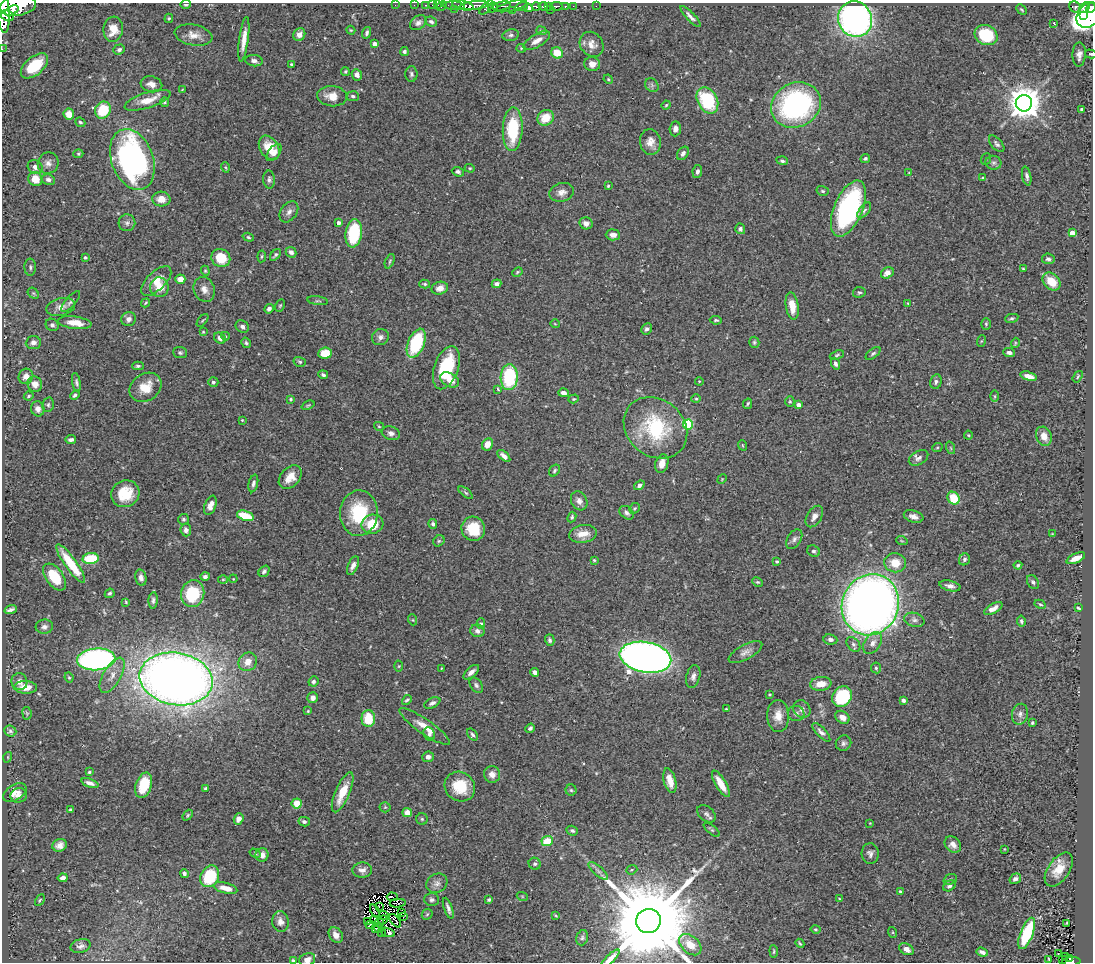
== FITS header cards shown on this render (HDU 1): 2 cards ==
NAXIS1  =                 1091
NAXIS2  =                  960

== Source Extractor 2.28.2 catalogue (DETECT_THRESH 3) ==
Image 1091 x 960 px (HDU 1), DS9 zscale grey, 1 PNG px = 1 image px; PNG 1095 x 964 px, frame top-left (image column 1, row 960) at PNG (2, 3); each listed source drawn as its Kron ellipse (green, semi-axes under 4 px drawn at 4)
Background 0.552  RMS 0.025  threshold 0.0756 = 3 sigma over >= 5 px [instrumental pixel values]
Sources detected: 431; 5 with non-positive FLUX_AUTO (blend fragments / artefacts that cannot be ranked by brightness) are neither listed nor drawn; the other 426 listed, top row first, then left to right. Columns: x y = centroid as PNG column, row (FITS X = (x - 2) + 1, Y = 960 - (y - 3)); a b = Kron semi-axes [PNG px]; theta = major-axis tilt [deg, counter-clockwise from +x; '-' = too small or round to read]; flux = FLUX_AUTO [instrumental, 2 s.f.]
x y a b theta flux
186 4 5 4 - 2.6
395 5 2 2 - 8.5
414 5 2 2 - 6
426 5 3 2 - 16
432 5 2 2 - 5
438 5 3 2 - 11
463 5 11 4 -13 650
474 5 14 4 7 730
18 6 18 10 9 3100
442 6 6 2 47 17
454 6 11 3 -4 110
502 6 9 4 13 210
512 6 16 4 15 220
522 6 6 4 17 520
536 6 4 3 - 290
543 6 4 3 - 420
548 6 3 3 - 200
556 6 6 3 1 190
573 6 2 2 - 10
596 6 2 2 - 4
486 7 9 3 45 94
565 7 3 3 - 77
1075 7 6 5 - 130
1085 7 6 4 47 240
493 8 5 4 - 93
528 8 5 4 - 690
1091 8 5 4 - 340
454 9 2 2 - 33
1021 9 6 3 -45 2.1
3 10 22 6 -86 2600
550 10 2 2 - 43
12 11 7 4 33 840
512 11 3 2 - 96
1088 15 14 10 53 1200
7 16 7 5 -29 640
690 16 14 4 -46 6.7
1083 16 3 2 - 120
169 18 5 4 - 2
855 19 18 17 - 670
431 22 6 4 -25 4.1
418 23 9 6 35 6.5
1054 24 3 2 - 2.6
113 29 12 10 83 27
351 30 4 4 - 1.7
542 31 5 4 - 2.5
367 33 6 4 73 4.3
193 35 19 10 -11 17
299 35 6 5 - 11
511 35 8 5 10 4.6
986 35 12 10 -26 64
244 39 22 4 82 17
537 41 15 6 31 12
375 44 4 4 - 12
592 44 13 11 -52 14
521 48 4 4 - 1.8
2 49 2 2 - 5.9
119 49 6 5 - 5.1
404 52 4 4 - 3.5
557 53 6 5 - 28
1091 54 6 4 -15 1.9
1079 55 12 6 87 10
254 61 9 5 -7 5.3
291 64 3 3 - 2.3
592 64 8 7 - 11
34 66 16 9 41 72
345 71 4 4 - 2.5
411 74 7 6 - 4.2
357 75 6 5 - 7
608 79 5 4 - 1.8
151 84 11 8 -15 11
652 85 7 6 - 4
182 90 4 2 - 1.4
332 96 15 10 -6 21
353 96 6 5 - 3.9
148 100 24 7 18 24
707 100 14 10 -61 110
165 102 5 4 - 2.3
1024 103 8 8 - 3300
666 105 4 4 - 2
796 105 26 22 28 340
1082 109 3 3 - 3.1
103 110 9 7 60 62
69 114 5 5 - 22
546 118 8 7 - 31
80 122 5 4 - 3
513 129 22 10 87 95
675 129 7 5 86 7.5
650 142 13 10 -77 14
997 144 10 5 -49 4.7
269 148 13 9 -57 26
274 153 10 5 52 7.8
683 153 7 5 55 5.8
78 154 5 4 - 2.2
132 159 31 21 -70 510
865 159 5 4 - 2.9
986 159 6 5 - 2.6
782 161 6 4 -20 3.6
48 163 11 10 - 9.9
993 163 8 7 - 5.2
35 167 8 6 -35 8
225 167 5 3 - 2
470 168 5 4 - 2.1
697 171 6 5 - 5.1
458 172 6 4 -22 4.6
909 172 4 2 - 1.1
1027 176 9 4 -78 5.1
982 178 4 3 - 1.7
35 179 7 6 - 25
48 179 7 5 -10 5.7
269 179 9 6 -88 5
608 186 4 4 - 1.9
823 191 6 5 - 3
562 192 12 9 17 12
161 199 9 7 -3 14
848 208 30 14 67 290
864 210 9 5 52 4.2
289 212 12 8 55 8.8
127 223 8 8 - 6.1
338 223 3 3 - 7.2
586 223 7 6 - 7.9
740 229 5 5 - 3.7
354 233 14 8 83 95
1072 233 4 4 - 24
613 235 7 5 -2 10
248 237 6 4 -18 2.5
291 252 6 5 - 5.8
275 255 7 4 48 3.4
262 256 6 4 83 2.3
85 257 3 3 - 2.3
221 258 10 8 -32 42
1048 259 6 5 - 4.8
390 261 8 4 67 2.8
30 267 8 6 -88 4.1
1023 269 4 3 - 1.6
205 271 5 4 - 2.2
517 272 5 3 - 2
887 273 7 5 33 14
180 279 5 4 - 17
156 281 19 9 44 23
1052 281 10 7 -45 33
425 284 5 4 - 2.5
497 284 5 4 - 4.9
159 287 10 9 - 26
440 288 8 6 17 12
204 289 12 10 -69 13
859 292 6 5 - 2.9
33 293 6 4 -43 3
318 301 10 3 -8 3
71 302 13 5 50 5.3
146 303 5 4 - 1.8
908 303 4 3 - 1.6
280 306 6 4 62 2.3
792 306 14 6 -82 24
61 307 14 8 12 13
269 309 5 4 - 4.7
1012 318 7 4 12 2.8
128 319 7 7 - 7.2
202 320 7 3 50 2.1
716 320 6 4 -6 2.8
75 323 17 6 -7 24
555 324 5 3 - 1.3
986 324 6 5 - 2.6
52 325 7 6 - 4.5
242 327 7 6 - 5.4
646 329 6 5 - 4.1
203 332 3 3 - 1.5
225 336 4 3 - 1.5
380 337 8 8 - 7.5
220 338 6 5 - 7.2
981 341 6 3 70 1.7
754 342 5 5 - 2.9
33 343 7 6 - 7.7
246 343 5 4 - 3
416 343 15 8 67 130
1015 343 5 3 - 1.5
1009 352 6 4 -5 6.1
180 353 7 5 -4 3.4
325 353 7 5 7 29
873 353 9 4 37 3.5
837 355 7 4 20 2.7
300 362 6 5 - 2.7
835 364 6 4 -69 5
138 366 6 4 1 3
446 368 22 12 71 88
323 375 5 4 - 3.7
26 376 8 7 - 11
1029 376 8 4 -14 12
509 377 13 8 87 120
1078 377 6 3 56 2.1
450 380 10 6 -30 16
699 381 4 3 - 1.5
76 382 10 4 -80 3.9
213 382 5 5 - 3.9
936 382 7 5 75 5
35 384 8 7 - 13
145 387 17 13 33 32
498 389 3 3 - 1.7
563 393 5 4 - 7.6
75 395 5 3 - 3.5
29 396 5 3 - 2.5
995 396 6 4 -89 2.6
291 399 3 3 - 2.1
574 399 5 4 - 2
696 399 5 4 - 2.1
790 402 5 4 - 2.3
748 404 5 2 - 2.4
48 405 7 5 77 3.6
308 405 7 3 22 2
798 405 4 4 - 12
38 409 7 6 - 8.8
242 420 4 3 - 1.3
688 425 5 5 - 130
379 426 5 3 - 1.7
655 428 34 28 -40 140
391 433 9 6 -18 7
968 435 4 4 - 1.8
1044 436 10 7 -66 17
71 439 5 3 - 4.8
487 444 6 5 - 15
742 445 5 3 - 1.5
937 448 5 3 - 1.8
951 448 6 4 -70 2.4
504 456 8 4 -42 8.7
918 458 10 6 30 6.4
662 464 9 6 73 16
554 471 6 5 - 3.1
290 477 13 9 47 20
722 479 5 4 - 1.8
253 483 9 4 76 4.9
639 485 5 4 - 5.4
466 493 8 3 -40 2.6
125 494 14 13 - 46
953 498 7 5 -54 47
579 501 10 8 -61 8.7
210 505 10 5 69 11
634 508 6 4 42 2.4
359 513 23 19 88 91
627 513 8 6 -39 5.3
245 516 8 4 -19 47
814 516 12 7 57 11
914 516 10 5 -17 8.6
572 517 5 4 - 3
183 519 5 5 - 3.3
372 524 11 9 15 51
433 524 5 4 - 4.7
473 529 12 11 - 49
186 530 6 5 - 6.1
583 534 14 8 9 20
1052 534 3 3 - 1.2
794 539 11 6 58 6.5
439 541 6 5 - 3.1
902 541 6 3 -18 1.8
814 551 6 5 - 4
1076 558 10 4 25 18
91 559 8 5 5 66
964 559 6 5 - 4.6
594 560 3 3 - 1.8
777 561 4 3 - 2.6
71 563 23 6 -54 60
895 563 11 9 -8 28
1018 565 4 3 - 2.7
353 566 10 5 66 8.4
264 571 6 4 51 4.4
205 576 4 4 - 4.4
55 577 15 8 -54 55
141 578 8 5 -79 7.2
223 579 5 3 - 1.6
233 579 4 3 - 1.2
758 582 6 4 -24 2.5
1033 582 7 5 -60 3.9
950 586 11 5 -13 8.3
110 593 5 4 - 3.6
193 594 13 11 73 89
153 600 8 4 86 4.2
126 602 4 4 - 1.9
1040 604 6 3 -28 2.1
870 605 31 28 65 1700
993 608 10 5 30 11
1078 608 4 3 - 2.3
11 610 6 3 17 4.9
413 620 5 3 - 1.7
914 620 10 7 -14 6.1
1021 621 5 4 - 3.3
481 624 5 4 - 2.8
44 627 9 7 8 6.4
477 631 7 6 - 6.3
830 639 7 5 -8 6.7
550 640 6 4 -75 4
873 643 12 7 56 12
853 644 8 5 -51 5.1
745 652 18 7 28 11
645 657 26 15 -10 1600
96 659 19 11 5 600
248 662 10 8 50 16
399 666 5 3 - 1.7
441 668 3 2 - 1.1
876 668 5 5 - 2.8
471 672 9 5 41 8.2
535 672 4 4 - 6.5
112 675 19 9 60 18
693 676 12 6 76 7.6
69 678 5 3 - 2.5
176 679 37 26 -10 2100
19 681 8 8 - 9.9
313 681 5 4 - 3.5
821 684 10 7 6 22
476 685 8 5 -52 4.4
25 687 11 6 -1 22
769 694 3 2 - 1.6
842 697 11 9 51 110
313 698 5 5 - 7.7
407 700 5 3 - 2.8
903 700 4 4 - 4
432 703 9 5 27 5.1
726 709 3 2 - 1.1
802 709 9 8 - 7.3
308 711 4 3 - 1.7
27 713 6 4 -82 2.5
796 714 8 7 - 6.5
1020 714 10 8 77 7.9
778 716 16 11 -87 20
842 717 7 6 - 13
368 719 8 7 - 51
1032 723 3 3 - 2.2
425 726 30 7 -35 25
530 728 5 4 - 3.7
10 731 6 5 - 3.4
821 732 12 4 -46 7
429 734 7 5 -60 4.6
472 734 7 4 -51 3.7
844 743 8 7 - 5.1
8 757 5 3 - 1.5
428 757 6 5 - 7.4
89 772 3 3 - 1.9
492 774 8 8 - 10
670 781 12 6 -76 19
90 783 9 4 -19 7.6
721 784 15 5 -60 29
144 785 13 8 73 52
460 787 16 14 -38 47
206 788 4 3 - 3.8
571 790 5 5 - 2.8
15 792 13 7 33 11
343 792 21 7 67 38
19 795 8 7 - 7.3
297 803 5 5 - 24
385 807 5 5 - 2.4
71 810 4 3 - 5
407 813 5 4 - 12
706 814 10 7 -40 6.1
188 815 6 4 51 2.1
239 819 6 4 71 11
422 819 5 5 - 2.8
304 822 6 4 -15 3.6
870 823 2 2 - 1
712 830 10 3 -39 2.6
572 831 6 5 - 4.3
547 841 6 5 - 45
60 845 7 6 - 9.3
953 845 9 7 -41 9.9
1004 849 3 2 - 1.1
255 853 6 4 -31 2.3
870 854 10 8 -87 7.3
262 855 6 6 - 11
535 864 6 5 - 3.7
1059 869 19 10 56 30
362 870 10 7 3 8.6
632 870 6 4 21 2.3
598 871 12 4 -41 5.7
184 874 4 3 - 4.2
210 876 11 9 62 88
63 878 5 4 - 7.5
950 879 7 5 21 3
1015 879 6 4 32 5.7
437 883 11 9 30 8.8
949 886 7 5 33 4
226 888 12 5 -14 19
900 891 3 3 - 2.6
522 896 5 3 - 1.5
392 897 5 2 - 2.1
840 899 3 2 - 1.9
40 900 6 4 60 2.3
432 900 7 6 - 4.4
489 900 4 3 - 2.9
398 903 8 3 6 0.68
379 906 4 2 - 1.5
448 908 11 3 -70 5.9
375 911 7 3 -65 0.18
402 913 4 2 - 1.4
427 914 6 5 - 2.3
384 915 5 2 - 1.3
556 915 4 2 - 1.7
403 916 3 2 - 1.4
374 919 4 2 - 0.59
383 920 5 2 - 1.5
368 921 4 3 - 0.39
395 921 8 2 -52 0.17
648 921 12 12 - 44000
280 922 10 8 -80 9.7
379 923 4 3 - 0.92
1067 923 3 2 - 1.5
370 925 4 2 - 0.43
379 928 5 2 - 1.1
375 929 3 3 - 1.3
815 929 5 4 - 2.2
381 932 2 2 - 250
388 932 7 4 -18 4.5
892 932 5 3 - 1.7
1027 933 17 6 68 110
336 935 8 6 -56 12
582 938 8 5 74 3.6
800 943 4 3 - 1.9
690 945 13 8 -41 21
80 946 10 7 13 6.8
906 949 8 5 -30 8.9
774 951 6 4 -83 2.4
982 952 6 4 -19 7.1
1058 953 4 2 - 2.6
1066 957 2 2 - 0.87
611 958 11 3 44 9.1
1049 959 3 2 - 1.6
1062 959 2 2 - 0.91
1070 959 3 3 - 16
293 960 4 3 - 2.6
307 960 8 6 24 9.4
1071 961 9 3 5 130
At the frame edge (FLAGS 8, measured only in part): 12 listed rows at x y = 186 4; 18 6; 1091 8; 3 10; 1088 15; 2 49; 1091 54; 648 921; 611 958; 293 960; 307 960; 1071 961
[5 non-positive-flux detections neither listed nor drawn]